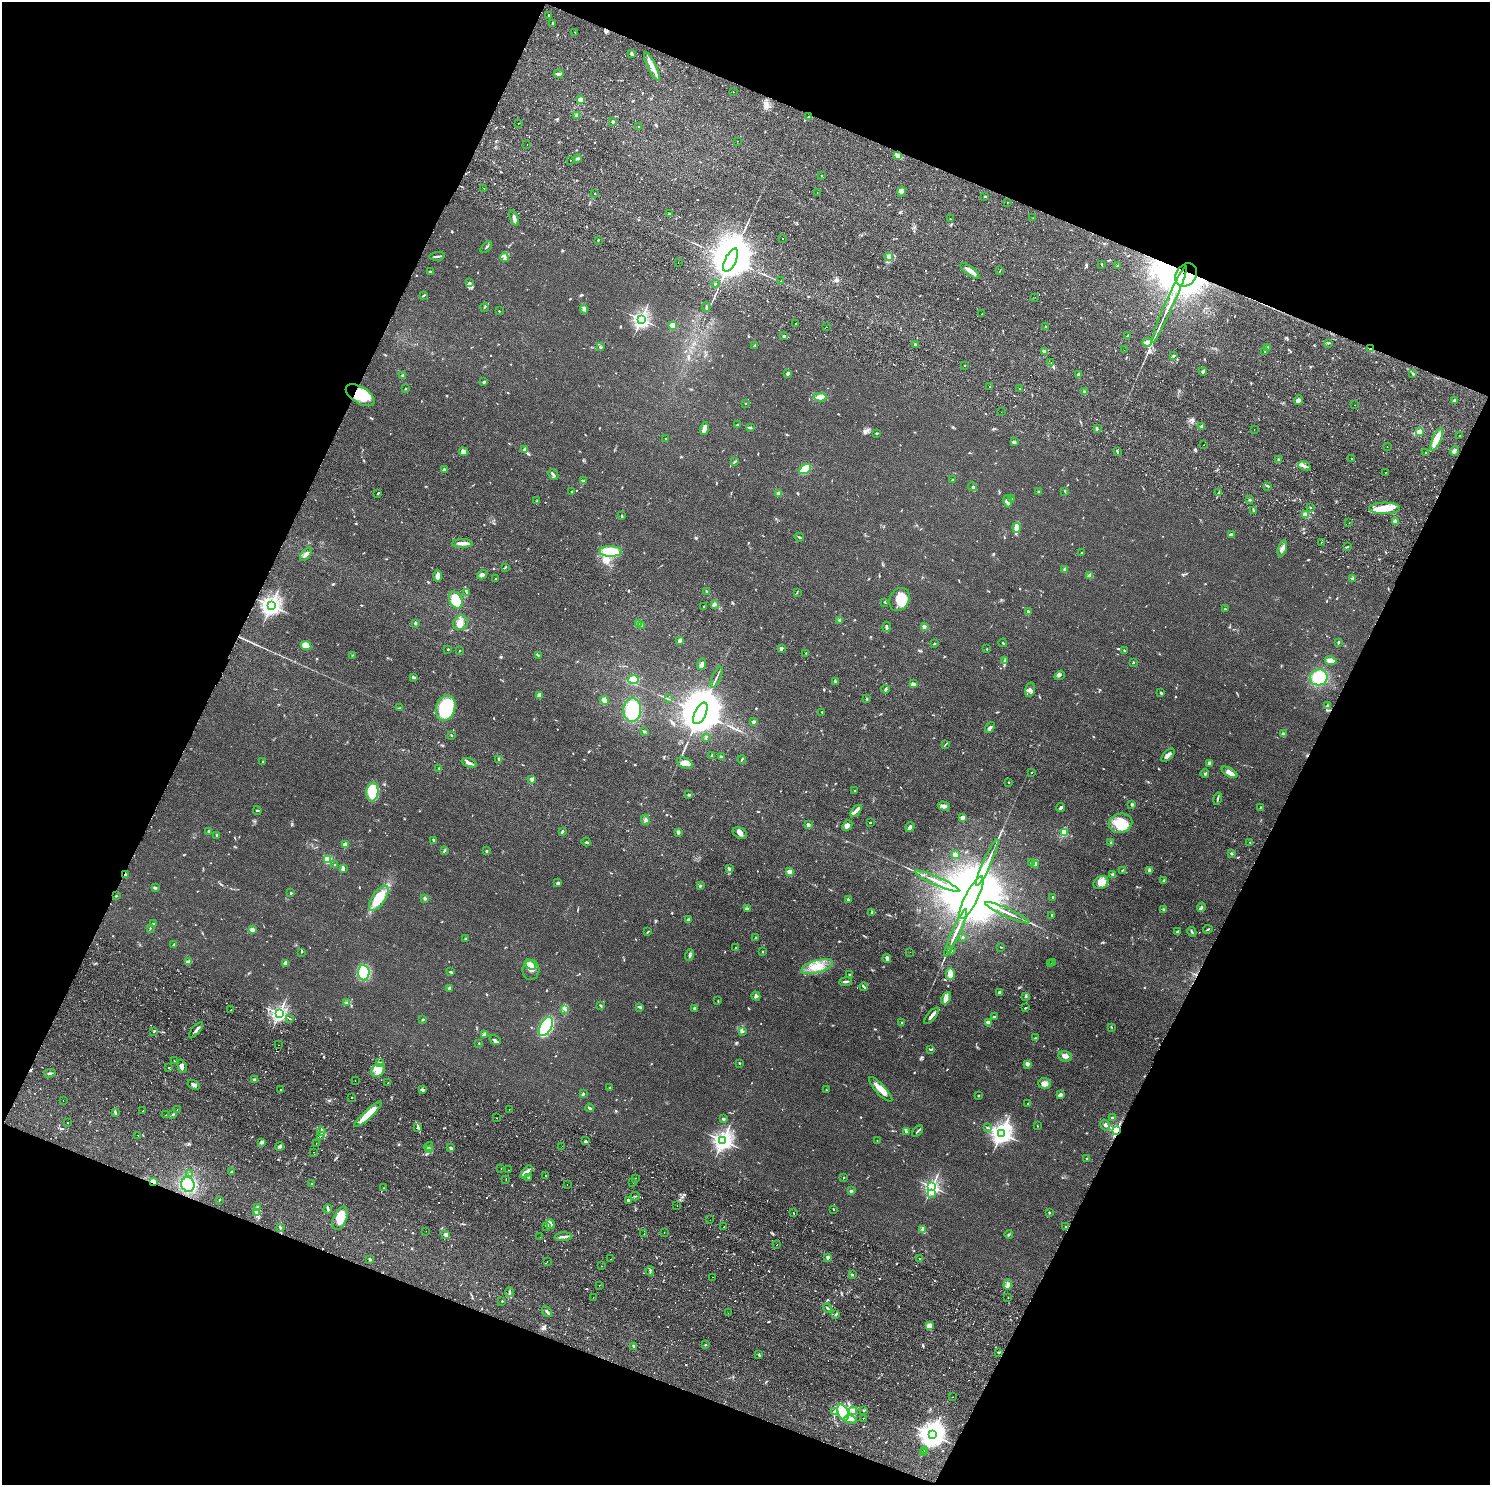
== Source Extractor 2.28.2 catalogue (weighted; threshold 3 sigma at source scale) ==
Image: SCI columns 27-5978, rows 344-6275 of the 6005 x 6486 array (HDU 1 of 3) = the unmasked area's bounding box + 8 px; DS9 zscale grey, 4 x 4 block average (1 PNG px = mean of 4 x 4 image px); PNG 1492 x 1487 px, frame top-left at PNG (2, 2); each listed source drawn as its Kron ellipse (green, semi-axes under 4 px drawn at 4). Shown black and unused: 44% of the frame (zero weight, under 2 of 4 exposures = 3% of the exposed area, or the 3 px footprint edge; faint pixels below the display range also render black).
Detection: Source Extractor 2.28.2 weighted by HDU 2 'WHT'. Background 0.0343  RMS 0.0054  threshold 0.0242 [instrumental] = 3 sigma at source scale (4.5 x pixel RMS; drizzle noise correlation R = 1.50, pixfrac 1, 0.05/0.05 arcsec/px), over >= 5 px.
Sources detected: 1198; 2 too faint to see at this stretch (4 x 4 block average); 4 inside a brighter object's white glare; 31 cosmic-ray / hot-pixel residue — neither listed nor drawn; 27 coinciding with a brighter row at this scale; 50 inside a brighter listed object's ellipse — not listed separately; of the other 1084, all 500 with FLUX_AUTO >= 1.93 (the completeness limit of this list) listed and drawn (584 fainter detections not listed), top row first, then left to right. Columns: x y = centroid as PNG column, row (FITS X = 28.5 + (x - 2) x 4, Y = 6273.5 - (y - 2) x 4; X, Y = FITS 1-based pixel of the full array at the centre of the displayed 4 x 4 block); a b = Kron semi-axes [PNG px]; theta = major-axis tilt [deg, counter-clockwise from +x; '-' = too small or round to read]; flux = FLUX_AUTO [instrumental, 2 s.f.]
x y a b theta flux
549 15 2 2 - 6.3
552 23 3 2 - 6.5
575 32 2 2 - 5.1
631 53 4 2 - 4.4
652 66 16 3 -65 28
559 74 5 2 - 5.8
733 92 2 2 - 2.3
580 100 2 2 - 110
577 115 3 2 - 5.8
808 117 2 2 - 2.2
613 122 2 2 - 18
518 123 2 2 - 3.2
638 127 2 2 - 3.3
737 141 2 2 - 2.4
527 144 2 2 - 17
897 156 3 2 - 4.2
577 159 4 2 - 6.2
571 160 2 2 - 4.8
821 176 2 2 - 3.2
484 188 2 2 - 2.1
817 192 2 2 - 7.7
901 192 5 3 - 6.6
595 193 2 2 - 4.7
985 197 2 2 - 3.2
1007 202 2 2 - 3.7
669 214 2 2 - 14
514 218 8 3 -71 12
1033 218 2 2 - 3.3
950 219 2 2 - 14
783 238 2 2 - 2.8
598 240 2 2 - 2
486 247 7 2 47 3.9
437 256 8 2 7 6.3
889 256 2 2 - 39
505 257 5 3 - 7.2
731 260 13 5 63 26000
678 263 2 2 - 2.3
1102 264 2 2 - 3.2
1117 266 2 2 - 2
431 271 4 2 - 3.8
970 271 11 3 -37 28
1000 271 2 2 - 10
1186 275 12 10 52 1900
781 281 2 2 - 3.9
470 283 3 2 - 3.6
715 284 2 2 - 2.5
424 295 3 2 - 4.1
1035 297 2 2 - 2
1169 304 42 3 66 330
484 307 4 2 - 2.4
706 307 5 2 - 3.5
584 309 4 3 - 7.1
499 311 2 2 - 2.3
982 314 2 2 - 2.1
641 319 3 2 - 1200
796 324 2 2 - 4
673 325 2 2 - 120
827 327 2 2 - 2.6
1046 327 3 2 - 2.7
1128 335 2 2 - 3.9
784 336 2 2 - 2.2
1147 342 5 3 - 12
1328 343 2 2 - 2.9
915 344 2 2 - 22
755 345 3 2 - 2.3
600 347 3 2 - 3
1268 347 3 2 - 3.6
1370 349 4 2 - 4.1
1124 350 2 2 - 2.3
1045 351 3 2 - 15
1264 352 2 2 - 3.3
1174 356 3 2 - 3.8
1051 363 2 2 - 5.8
964 366 2 2 - 2.9
1203 371 4 2 - 9.5
788 373 4 2 - 7.3
1413 374 3 2 - 4.6
1078 375 2 2 - 2.7
403 376 2 2 - 51
484 382 3 3 - 3.3
989 387 2 2 - 3.4
406 388 2 2 - 3.2
1020 389 2 2 - 3.3
1085 392 2 2 - 38
360 395 16 8 -31 65
820 397 6 4 2 11
1298 400 4 4 - 11
1454 401 3 2 - 6.2
746 403 2 2 - 2.7
1355 405 2 2 - 2.1
1001 412 2 2 - 2.8
737 425 3 2 - 2.1
1202 427 3 3 - 5.9
751 428 3 2 - 3.3
704 429 6 3 75 25
1097 429 2 2 - 2.8
1254 430 2 2 - 2.7
1419 432 2 2 - 100
877 433 3 2 - 2.2
1460 436 2 2 - 4.2
665 439 2 2 - 2.2
1437 439 12 3 65 65
1014 442 4 2 - 4.3
1204 445 2 2 - 2
1387 447 2 2 - 3
525 450 4 3 - 11
1117 451 2 2 - 2.7
1454 451 5 3 - 7.3
463 452 4 4 - 12
1426 453 2 2 - 7.2
1351 458 2 2 - 5.1
1279 460 2 2 - 25
735 462 4 2 - 3
1304 466 6 3 -21 10
805 469 6 4 32 65
444 470 2 2 - 7
1385 472 2 2 - 3.9
553 474 6 2 -45 5.2
583 480 2 2 - 2.4
952 480 3 2 - 2.8
1268 486 2 2 - 3.3
972 487 4 2 - 8
1065 491 2 2 - 2.8
572 492 2 2 - 3.1
1039 492 3 3 - 4.7
1219 492 3 2 - 3.3
378 493 3 2 - 2.8
779 494 2 2 - 64
1012 499 2 2 - 3.5
1250 500 2 2 - 2.5
537 501 3 2 - 2.6
1008 501 6 4 -82 13
1310 508 2 2 - 3.6
1384 508 15 5 0 62
1253 510 3 2 - 3.6
1305 514 2 2 - 16
622 516 3 2 - 3.5
1395 522 3 3 - 14
1349 523 2 2 - 2.3
1017 528 5 3 - 9.3
1232 535 4 3 - 9
799 537 5 2 - 3.4
1321 542 2 2 - 3.5
462 543 10 3 0 17
1348 547 2 2 - 2
1282 548 8 2 73 10
611 551 11 5 -1 120
1081 553 2 2 - 2.1
306 554 8 3 50 9.9
505 567 4 2 - 2.2
1065 570 3 3 - 3.7
482 575 5 4 - 7.1
1089 575 2 2 - 9.2
438 576 6 3 89 14
496 579 3 2 - 2.2
1353 579 3 2 - 7.4
707 591 2 2 - 3.2
797 592 3 2 - 2
466 593 3 2 - 2.1
899 599 12 9 63 49
456 600 9 6 -64 78
885 602 3 2 - 2.1
714 604 3 3 - 5.5
271 606 3 3 - 1900
704 607 2 2 - 6.3
1225 609 2 2 - 3.1
1028 612 3 3 - 6.4
839 620 3 3 - 4.2
460 623 8 7 - 23
415 624 2 2 - 5.4
639 624 2 2 - 19
641 626 3 2 - 2.2
924 626 2 2 - 42
887 627 5 2 - 7.9
680 641 3 2 - 14
1338 642 3 2 - 2.6
1003 643 4 2 - 3
935 644 3 2 - 2.1
306 645 5 4 - 34
781 648 2 2 - 26
448 649 2 2 - 9.6
987 649 2 2 - 2
460 651 2 2 - 6.5
1125 651 3 2 - 3.4
806 653 2 2 - 5.9
352 655 3 2 - 2.3
538 655 2 2 - 2.2
1004 660 3 2 - 1.9
1331 661 6 4 -11 19
1133 662 2 2 - 2.7
702 664 6 3 73 14
1060 675 5 2 - 3.8
414 677 3 2 - 3.1
716 677 11 2 66 7
1319 677 9 8 - 96
633 679 5 4 - 44
836 681 3 3 - 3.8
913 684 4 3 - 8.2
886 689 4 2 - 6.3
1030 690 7 5 74 10
1161 693 3 2 - 4.5
539 695 2 2 - 51
668 699 4 2 - 2.2
867 699 2 2 - 2
605 700 5 4 - 14
1327 705 3 2 - 2.2
400 708 3 2 - 2.5
446 708 13 9 72 180
632 710 11 9 85 120
822 712 3 2 - 2.4
700 713 11 5 63 27000
753 722 2 2 - 25
990 727 6 3 54 6.3
645 731 3 2 - 3.4
1283 734 3 3 - 3.7
451 735 2 2 - 3.3
706 737 3 2 - 2
945 744 4 2 - 2.5
712 755 3 2 - 3.1
1168 755 8 3 46 14
721 757 3 3 - 5
499 759 3 3 - 7.1
742 760 4 2 - 2.4
263 761 2 2 - 5.1
469 763 8 3 -19 8.7
685 763 8 5 -26 17
1210 764 4 4 - 9.8
439 768 2 2 - 4.4
1032 772 2 2 - 2.4
1230 772 9 4 -30 21
1205 773 4 2 - 3
532 779 2 2 - 49
1009 782 2 2 - 2.7
855 790 2 2 - 3.6
372 792 9 6 84 98
689 795 3 2 - 3.8
1217 799 6 2 76 4.3
1132 804 3 2 - 3.9
944 806 6 3 -17 9.8
1061 808 5 2 - 7
1260 808 4 2 - 2.1
257 810 4 2 - 2.6
856 811 7 4 50 10
963 818 3 3 - 15
645 820 5 3 - 5.9
870 822 2 2 - 4.6
1120 823 12 9 12 68
808 825 2 2 - 28
847 826 6 4 49 14
910 827 5 4 - 7.1
209 831 2 2 - 27
563 831 3 2 - 7.3
678 832 3 3 - 5.8
1064 832 2 2 - 190
740 833 8 5 -29 14
217 836 3 2 - 4
434 840 2 2 - 21
586 842 4 3 - 3.5
1111 843 3 2 - 3.3
1250 843 3 2 - 2
345 844 2 2 - 62
444 851 3 2 - 2.7
486 851 2 2 - 16
1231 853 3 2 - 2.6
956 855 3 2 - 5.3
327 859 4 4 - 50
987 862 25 2 66 29
1031 862 4 2 - 2.7
1036 864 4 3 - 6.8
335 865 2 2 - 3.5
729 868 3 3 - 3.8
343 869 4 3 - 8.6
1122 870 3 2 - 3
1149 870 4 3 - 9.7
790 872 2 2 - 91
125 875 4 2 - 7.9
1113 875 2 2 - 44
1164 880 4 3 - 4.8
937 881 24 2 -24 22
558 883 4 3 - 5.1
1101 883 8 6 25 30
700 886 3 2 - 3.6
155 888 3 2 - 4
291 893 2 2 - 12
116 896 2 2 - 2
1053 897 2 2 - 3.5
379 898 14 6 56 93
971 898 23 6 63 76000
425 899 3 3 - 3.8
848 899 2 2 - 18
1201 907 4 2 - 4.3
747 909 4 2 - 4.7
1163 909 3 3 - 2.9
872 913 4 3 - 4.8
1007 913 24 2 -24 22
1052 915 2 2 - 3.2
688 920 3 2 - 6.4
153 924 2 2 - 2.3
150 928 2 2 - 1.9
1208 929 5 2 - 3
252 930 2 2 - 69
1177 931 4 2 - 3.3
648 932 4 2 - 2.3
1192 932 5 2 - 4.7
956 933 26 2 66 26
963 937 3 2 - 2.8
466 938 4 2 - 2.8
755 938 3 2 - 2.5
174 944 3 2 - 2.9
1000 947 3 2 - 2.1
736 948 2 2 - 2.3
951 951 2 2 - 3.8
301 952 2 2 - 2.2
762 952 2 2 - 2.4
910 952 2 2 - 2
690 955 6 2 72 6.4
887 959 4 2 - 13
188 962 4 3 - 6.1
1053 962 3 2 - 2.5
285 963 3 3 - 10
1051 964 3 2 - 2.3
530 965 6 3 -42 30
817 967 16 6 16 43
531 970 10 8 87 22
450 972 3 2 - 4.2
364 973 8 5 -86 94
849 974 2 2 - 2.6
950 974 6 4 90 18
845 982 6 2 9 8.1
864 987 4 2 - 5.6
449 988 3 2 - 11
999 992 2 2 - 8
756 996 4 3 - 6.1
1026 996 4 2 - 2.6
946 998 6 4 65 12
718 1001 3 2 - 2.2
347 1003 2 2 - 2.7
600 1005 2 2 - 3.5
640 1007 3 2 - 7.6
694 1008 2 2 - 5.1
1025 1008 3 2 - 2.6
564 1009 3 2 - 3.7
231 1010 2 2 - 3.9
279 1013 2 2 - 1200
931 1016 10 2 49 17
994 1017 4 2 - 2.3
289 1019 2 2 - 4.6
423 1019 3 2 - 3.2
902 1023 2 2 - 5.3
988 1023 2 2 - 48
546 1027 10 5 62 240
1111 1027 2 2 - 2
196 1030 10 2 51 8.9
743 1031 3 3 - 3.7
154 1032 2 2 - 2.2
484 1035 4 3 - 12
1035 1038 2 2 - 2
495 1040 6 2 -30 4.9
479 1043 2 2 - 3.2
278 1045 2 2 - 2
931 1050 4 2 - 2.9
1065 1056 7 5 -12 17
174 1061 2 2 - 2.4
379 1063 2 2 - 2.9
739 1063 4 2 - 2
1027 1064 2 2 - 48
182 1066 6 3 -73 10
168 1067 2 2 - 11
378 1071 7 5 32 25
50 1073 6 2 9 4.6
254 1080 3 2 - 6.6
355 1080 2 2 - 2.3
388 1083 2 2 - 2.3
1045 1084 6 5 - 11
194 1085 6 2 -28 9.5
609 1088 2 2 - 2.6
881 1089 16 5 -47 28
281 1090 2 2 - 4.2
422 1090 3 2 - 8.4
826 1090 2 2 - 3.8
583 1094 3 2 - 3.2
1061 1094 3 3 - 6.4
979 1096 3 2 - 1.9
352 1097 2 2 - 4.2
63 1101 2 2 - 3.2
1028 1104 2 2 - 6.4
590 1108 4 2 - 3.9
177 1109 2 2 - 2.8
509 1109 2 2 - 2.4
143 1111 2 2 - 5.7
115 1112 3 2 - 3.4
173 1114 2 2 - 2
368 1114 18 4 43 60
166 1115 2 2 - 3.1
1113 1117 3 2 - 3.4
496 1118 2 2 - 2
723 1119 3 3 - 4.6
68 1123 2 2 - 2.7
1105 1125 6 3 -58 7.1
1037 1126 2 2 - 2.2
418 1127 3 2 - 4.6
987 1128 4 2 - 2.4
1116 1130 2 2 - 560
321 1131 4 2 - 3.6
918 1131 7 2 47 5.4
906 1132 3 3 - 3.4
1001 1133 4 3 - 2300
138 1135 2 2 - 2.5
320 1136 2 2 - 20
585 1141 3 2 - 3.4
723 1141 3 3 - 2000
877 1141 2 2 - 3.1
262 1143 4 2 - 5.1
316 1144 2 2 - 2.5
280 1146 4 3 - 8.7
429 1146 5 2 - 5.9
562 1146 2 2 - 2.1
450 1148 3 2 - 6.5
429 1150 3 3 - 5.5
313 1152 2 2 - 6.4
1087 1159 2 2 - 2.1
501 1168 2 2 - 2.5
508 1170 2 2 - 2
231 1172 2 2 - 1.9
526 1172 8 3 49 13
189 1173 2 2 - 3
546 1175 2 2 - 2.9
528 1177 2 2 - 2.7
844 1177 2 2 - 2.6
635 1178 2 2 - 2.3
506 1179 2 2 - 5.3
153 1182 3 2 - 17
312 1183 2 2 - 2.1
633 1183 2 2 - 2.5
188 1184 7 6 - 150
567 1184 2 2 - 2.1
932 1187 3 2 - 1100
384 1188 2 2 - 2.6
851 1191 2 2 - 6.6
931 1194 2 2 - 2.7
635 1196 4 2 - 2.2
219 1200 2 2 - 2
628 1200 2 2 - 9.3
677 1205 2 2 - 5.3
258 1207 4 2 - 3.9
328 1209 4 2 - 4.7
833 1210 2 2 - 2
1049 1212 3 2 - 2.6
256 1213 3 2 - 4.2
793 1213 2 2 - 3.9
340 1218 12 6 68 46
710 1220 2 2 - 2.1
551 1224 5 3 - 7.6
547 1226 4 2 - 4.6
280 1227 4 2 - 3.7
724 1227 2 2 - 7.6
1066 1227 2 2 - 2
923 1229 4 3 - 7.6
426 1231 2 2 - 2.8
664 1232 2 2 - 6.6
644 1234 2 2 - 2.3
1009 1234 4 2 - 2.8
446 1235 2 2 - 11
540 1237 2 2 - 3
563 1237 8 2 4 9.7
777 1244 2 2 - 2.6
828 1258 2 2 - 23
919 1258 2 2 - 2.4
370 1259 2 2 - 6.6
610 1259 2 2 - 2.7
547 1261 2 2 - 2.7
601 1266 2 2 - 3.3
650 1271 4 2 - 4.3
852 1275 2 2 - 2.6
712 1277 2 2 - 3.3
1008 1284 5 3 - 8.8
599 1286 2 2 - 2.4
509 1292 5 2 - 4.8
593 1297 2 2 - 2.9
1008 1298 2 2 - 2.4
502 1301 2 2 - 2.2
827 1308 4 2 - 3.4
547 1311 6 2 -44 6.3
728 1313 2 2 - 2.6
836 1314 3 2 - 6
929 1326 3 3 - 30
705 1345 2 2 - 2.2
634 1346 4 2 - 3.9
999 1352 2 2 - 2
759 1355 3 2 - 3.1
953 1397 2 2 - 2
864 1410 2 2 - 2.7
853 1411 4 2 - 4.4
834 1412 2 2 - 2.7
843 1412 8 5 -67 37
863 1418 2 2 - 9
850 1419 6 3 -20 11
932 1435 4 3 - 4500
925 1451 3 2 - 2.4
924 1453 3 2 - 3
Overlapping masked pixels (flux is a lower limit): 6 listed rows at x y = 1186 275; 1169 304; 1370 349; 125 875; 1116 1130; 153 1182
Diffuse or blended objects may show on this block-average render without a row.